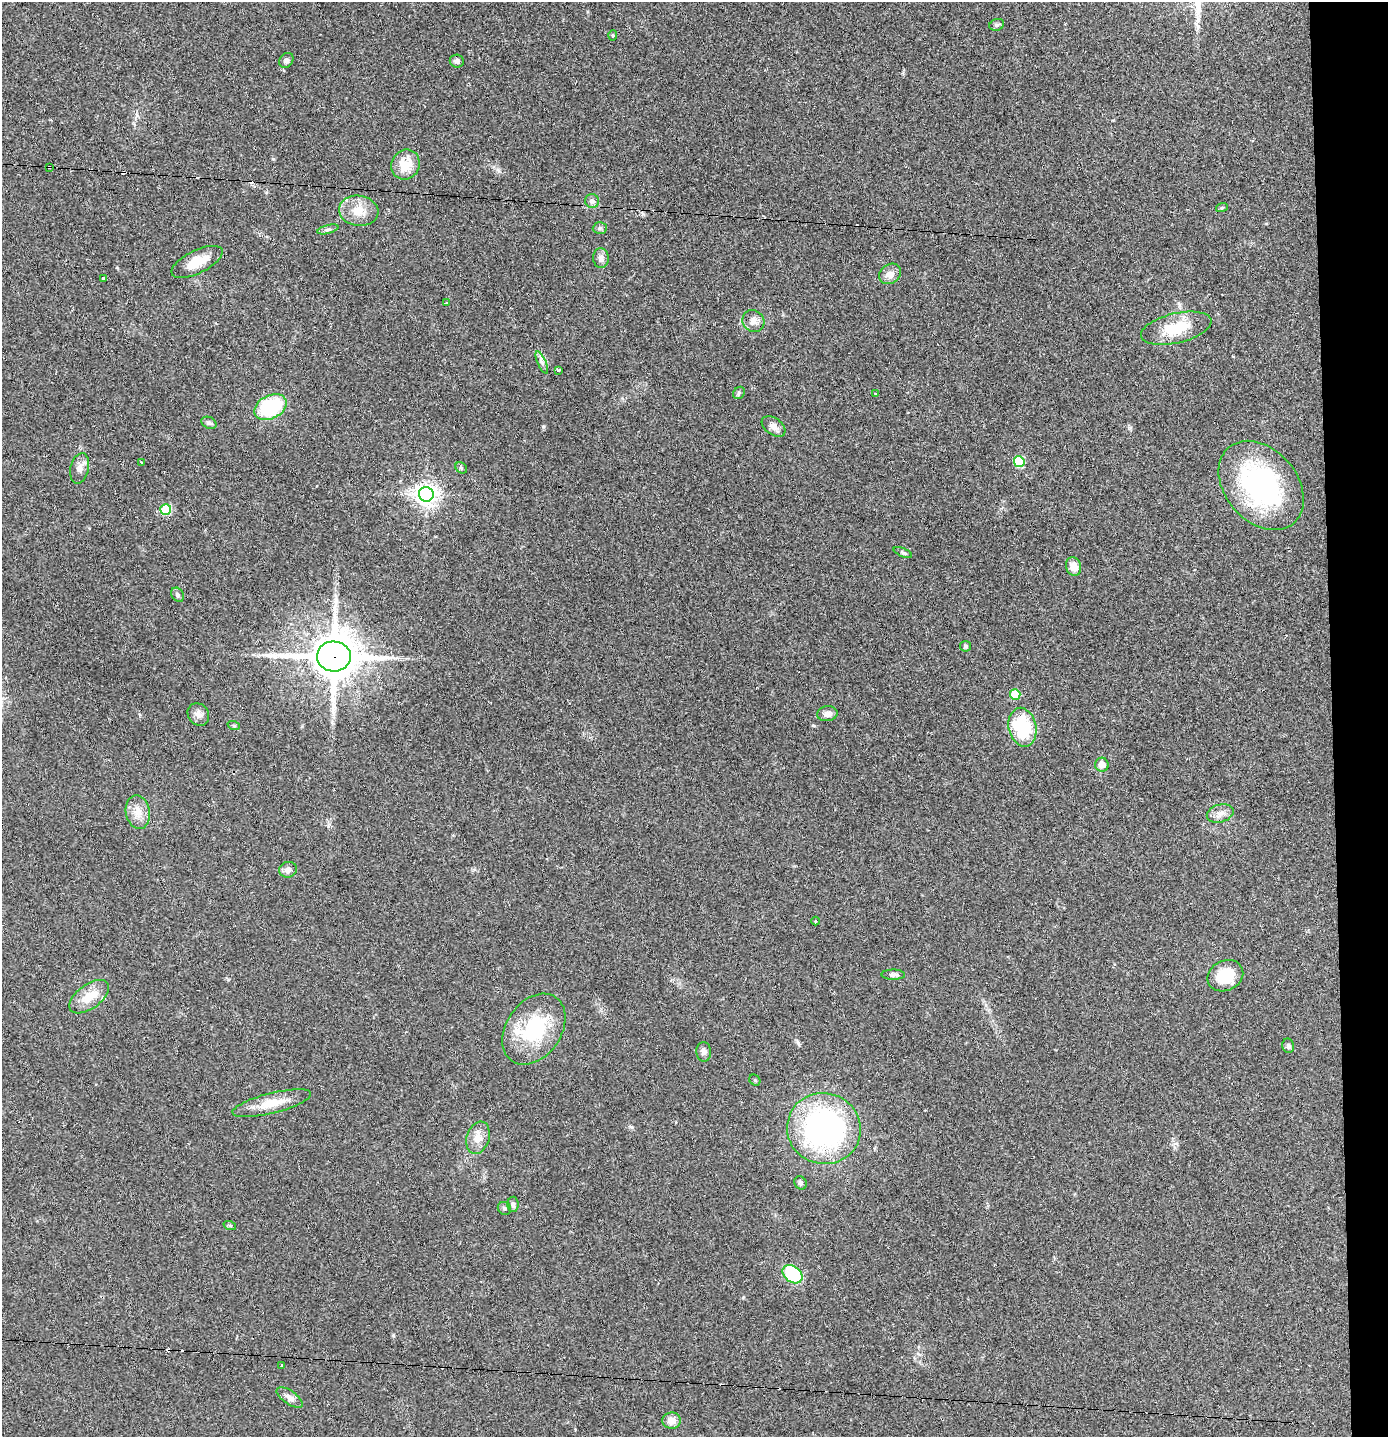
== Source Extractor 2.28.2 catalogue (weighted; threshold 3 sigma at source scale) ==
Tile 6 of 3 x 3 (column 3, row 2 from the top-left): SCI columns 2850-4235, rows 1436-2870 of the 4317 x 4304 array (HDU 1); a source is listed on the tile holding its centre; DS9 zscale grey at full resolution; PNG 1390 x 1439 px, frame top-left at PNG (2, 2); each listed source drawn as its Kron ellipse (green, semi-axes under 4 px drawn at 4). Shown black and unused: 4% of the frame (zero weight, under 2 of 3 exposures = <1% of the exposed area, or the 3 px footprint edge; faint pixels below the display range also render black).
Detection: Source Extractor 2.28.2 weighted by HDU 2 'WHT'; one run over the whole footprint, this tile lists its part. Background 0.0466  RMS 0.0068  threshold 0.0305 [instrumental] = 3 sigma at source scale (4.5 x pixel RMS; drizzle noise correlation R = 1.50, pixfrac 1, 0.05/0.05 arcsec/px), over >= 5 px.
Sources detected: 76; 11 cosmic-ray / hot-pixel residue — neither listed nor drawn; the other 65 listed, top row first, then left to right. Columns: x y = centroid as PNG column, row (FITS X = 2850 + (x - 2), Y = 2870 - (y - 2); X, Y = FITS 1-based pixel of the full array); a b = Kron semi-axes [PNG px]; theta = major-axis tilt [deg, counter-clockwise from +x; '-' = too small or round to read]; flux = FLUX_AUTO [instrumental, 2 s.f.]
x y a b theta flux
997 25 7 5 20 1.5
613 36 5 4 - 0.85
286 60 8 6 50 2
457 61 7 6 - 2
405 165 15 14 - 13
49 167 3 3 - 1.9
592 201 7 7 - 2.5
1222 207 6 3 20 0.8
359 211 20 15 -8 11
600 228 7 6 - 1.4
328 229 11 3 15 1.4
601 258 10 8 -86 3.5
197 262 28 11 26 13
890 274 12 9 33 4.9
103 279 3 3 - 2.4
446 303 3 3 - 1.3
753 321 11 10 - 4.5
1176 328 36 15 13 23
542 362 12 4 -66 2.1
558 370 3 3 - 4.3
739 393 6 5 - 1.1
875 394 3 2 - 1
270 407 17 11 27 47
209 423 8 5 -25 1.7
774 426 13 8 -36 3.7
142 462 3 3 - 0.74
1019 462 5 5 - 34
80 468 15 9 77 4.5
461 468 6 5 - 1.1
1261 485 50 36 -49 120
426 494 7 7 - 440
166 509 5 5 - 29
903 552 10 4 -22 1.2
1073 566 9 7 -72 7.4
178 595 7 5 -58 1.6
966 646 5 5 - 1.3
334 656 17 15 -3 2300
1015 694 5 5 - 23
198 714 12 10 -53 3.7
827 714 10 7 7 3.9
234 726 6 4 -20 0.85
1022 727 19 14 -78 39
1102 765 7 7 - 5.2
138 812 17 12 -79 7.7
1220 813 14 8 15 4.8
288 870 9 8 - 3.6
815 921 4 3 - 0.58
893 975 12 5 -2 2.1
1225 976 18 15 27 21
89 997 23 12 36 12
534 1029 39 27 55 45
1288 1046 7 6 - 1.9
704 1052 10 7 -89 2.8
755 1080 6 5 - 0.96
272 1103 40 10 14 13
824 1128 37 35 -19 160
478 1138 16 11 72 6.7
800 1183 7 6 - 1.6
513 1204 7 5 89 1.6
504 1208 7 6 - 1.4
230 1226 6 4 -20 1
793 1274 11 8 -39 35
281 1365 3 2 - 0.74
290 1398 15 6 -34 3.4
671 1421 9 8 - 5.6
Overlapping masked pixels (flux is a lower limit): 2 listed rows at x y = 49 167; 334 656
Unlisted compact peaks at least as high as the median listed source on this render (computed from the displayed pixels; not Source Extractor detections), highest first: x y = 543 427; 798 1043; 393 1335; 632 1127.